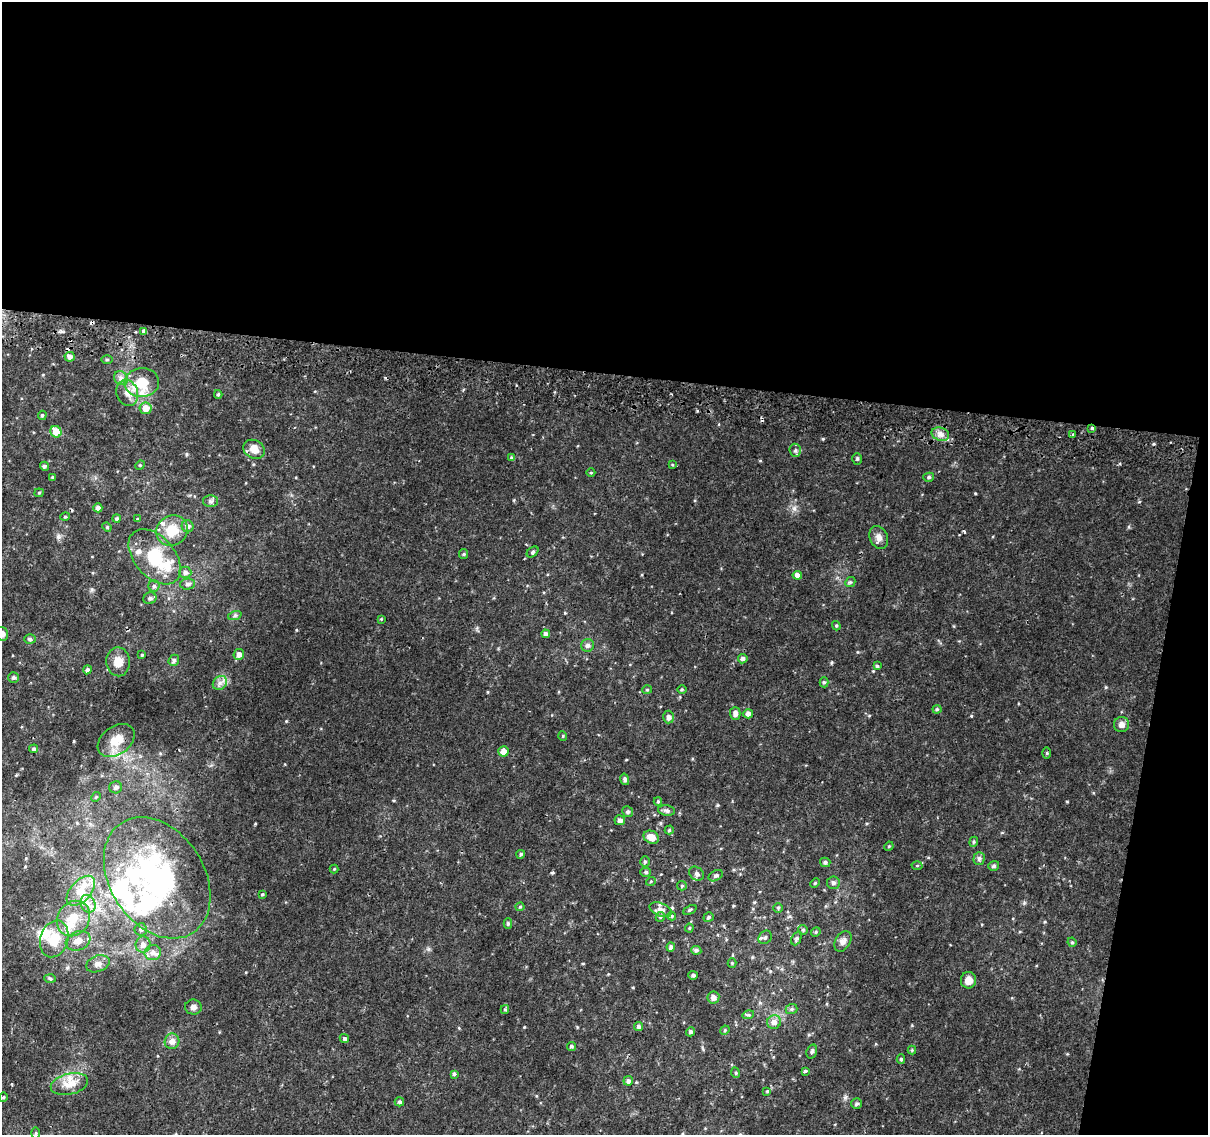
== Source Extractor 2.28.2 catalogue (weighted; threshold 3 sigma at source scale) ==
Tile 4 of 4 x 4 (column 4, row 1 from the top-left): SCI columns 3624-4829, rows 3662-4794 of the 4844 x 5117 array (HDU 1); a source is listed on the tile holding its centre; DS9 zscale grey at full resolution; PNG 1210 x 1137 px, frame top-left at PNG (2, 2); each listed source drawn as its Kron ellipse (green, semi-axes under 4 px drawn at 4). Shown black and unused: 36% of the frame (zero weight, under 2 of 3 exposures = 2% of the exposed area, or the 3 px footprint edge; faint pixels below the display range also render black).
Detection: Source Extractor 2.28.2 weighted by HDU 2 'WHT'; one run over the whole footprint, this tile lists its part. Background 0.0172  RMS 0.004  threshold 0.0179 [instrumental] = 3 sigma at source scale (4.5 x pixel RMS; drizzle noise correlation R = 1.50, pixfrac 1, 0.0396/0.0396 arcsec/px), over >= 5 px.
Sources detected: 171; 2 inside a brighter object's white glare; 3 cosmic-ray / hot-pixel residue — neither listed nor drawn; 13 inside a brighter listed object's ellipse — not listed separately; the other 153 listed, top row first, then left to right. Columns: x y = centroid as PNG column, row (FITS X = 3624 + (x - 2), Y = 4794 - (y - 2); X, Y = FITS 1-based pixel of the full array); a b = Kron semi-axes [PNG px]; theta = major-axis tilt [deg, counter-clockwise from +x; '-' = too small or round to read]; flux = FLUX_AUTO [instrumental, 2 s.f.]
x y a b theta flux
144 332 4 3 - 2.7
70 357 5 5 - 1.3
107 360 5 3 - 0.41
121 378 7 6 - 1.3
142 383 17 14 3 8.8
127 393 13 10 -70 3.3
218 394 4 3 - 0.5
146 408 6 6 - 3.9
42 415 5 4 - 0.51
1092 428 3 3 - 0.44
56 432 6 5 - 5.6
940 434 9 6 -16 1.7
1072 435 3 3 - 0.81
254 449 11 9 -30 3.6
795 450 6 5 - 0.84
512 458 4 4 - 0.84
857 459 6 5 - 0.6
140 465 5 4 - 0.42
672 465 4 3 - 0.38
44 466 4 4 - 0.75
591 473 4 3 - 0.32
53 477 4 3 - 0.49
929 477 5 4 - 0.72
39 493 4 4 - 0.4
210 501 7 6 - 0.93
98 508 4 4 - 1.7
65 517 5 3 - 0.33
117 518 4 4 - 0.67
137 519 4 4 - 0.46
188 526 6 6 - 1.4
107 527 5 4 - 0.41
172 530 16 14 32 8.2
879 537 12 9 -66 2
533 552 6 4 41 0.64
464 554 5 4 - 0.47
155 557 32 20 -49 18
185 572 6 6 - 1.4
797 575 4 4 - 1.7
850 582 5 4 - 0.55
188 584 7 5 3 0.98
154 586 5 5 - 0.76
150 598 7 5 24 0.95
235 615 7 4 19 0.65
381 619 3 3 - 0.57
836 626 5 4 - 0.46
2 634 7 6 - 1.5
546 634 4 4 - 1.3
30 639 6 5 - 0.64
588 645 6 6 - 1.2
239 654 5 5 - 2
142 655 4 3 - 0.33
743 659 5 4 - 1
174 660 6 5 - 0.83
118 662 14 12 -87 3.7
877 666 4 4 - 0.5
87 670 4 4 - 0.85
13 677 5 5 - 0.86
824 682 5 4 - 0.64
220 683 8 6 45 1.5
647 690 5 4 - 0.41
682 690 5 3 - 0.4
937 709 4 4 - 0.47
735 713 6 5 - 1.4
748 714 5 4 - 1.4
669 717 6 5 - 1.3
1121 725 8 7 - 1.9
563 736 5 3 - 0.32
116 740 20 14 37 6.2
34 749 4 4 - 0.69
503 751 5 5 - 3.1
1047 753 5 3 - 0.37
625 779 6 4 -75 0.8
116 787 6 6 - 1.1
96 797 5 4 - 0.44
658 801 4 4 - 0.49
666 810 8 5 -7 0.95
628 812 5 5 - 0.76
620 820 5 5 - 1.1
669 830 4 4 - 0.53
651 837 8 6 -27 3.7
974 842 5 4 - 0.52
889 846 5 4 - 0.39
521 854 4 3 - 0.58
979 859 6 5 - 0.84
645 862 5 4 - 0.5
825 862 5 5 - 0.73
917 865 5 3 - 0.35
994 866 5 5 - 0.75
334 869 4 4 - 0.33
646 872 5 4 - 0.64
697 874 8 6 -36 1.2
716 876 8 5 28 0.79
157 878 65 47 -57 64
651 881 5 3 - 0.34
815 883 5 3 - 0.38
833 883 6 6 - 0.87
682 886 5 4 - 0.44
81 891 18 10 48 5.2
262 894 4 3 - 0.43
88 904 9 7 -64 2.2
520 907 4 4 - 0.4
778 908 4 4 - 0.44
661 910 12 6 -22 1.8
690 910 7 4 25 0.57
672 916 4 4 - 0.42
660 917 5 4 - 0.51
709 917 5 4 - 0.69
74 919 18 15 56 6.5
508 923 5 4 - 0.64
689 928 4 4 - 0.44
141 929 6 6 - 0.96
803 930 5 4 - 0.51
816 932 5 4 - 0.5
765 937 7 6 - 0.99
54 939 19 14 73 7.7
796 939 7 4 65 0.73
78 941 13 9 21 2.8
843 941 11 7 59 1.6
1072 942 5 4 - 0.52
143 944 8 7 - 2.3
671 947 4 4 - 0.93
696 950 5 4 - 0.82
153 953 8 7 - 2
732 963 4 4 - 0.36
98 964 12 8 21 1.9
693 975 5 4 - 0.7
50 979 6 4 -3 0.49
968 980 8 7 - 2.7
713 997 6 6 - 1.6
193 1007 8 7 - 1.4
505 1009 4 4 - 0.45
791 1009 6 5 - 0.7
748 1015 6 4 17 0.56
774 1022 7 6 - 1.9
638 1027 4 4 - 1.1
725 1030 5 4 - 0.44
690 1032 4 4 - 0.81
344 1038 5 4 - 0.63
172 1041 8 7 - 2.1
571 1046 4 4 - 0.57
912 1050 4 4 - 0.39
812 1051 7 5 71 0.85
901 1059 5 4 - 0.57
805 1071 4 3 - 0.71
736 1073 5 3 - 0.39
454 1074 4 4 - 0.67
628 1081 5 4 - 1.1
69 1084 19 10 13 4.3
767 1091 4 4 - 0.39
3 1097 4 3 - 0.37
399 1102 4 4 - 0.83
857 1104 5 5 - 0.68
36 1133 6 4 90 0.46
Overlapping masked pixels (flux is a lower limit): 3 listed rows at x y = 144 332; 1092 428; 157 878
Isophote crosses this tile's border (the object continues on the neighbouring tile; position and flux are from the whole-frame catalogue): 1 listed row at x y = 2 634
Unlisted compact peaks at least as high as the median listed source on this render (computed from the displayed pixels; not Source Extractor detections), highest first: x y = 823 439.